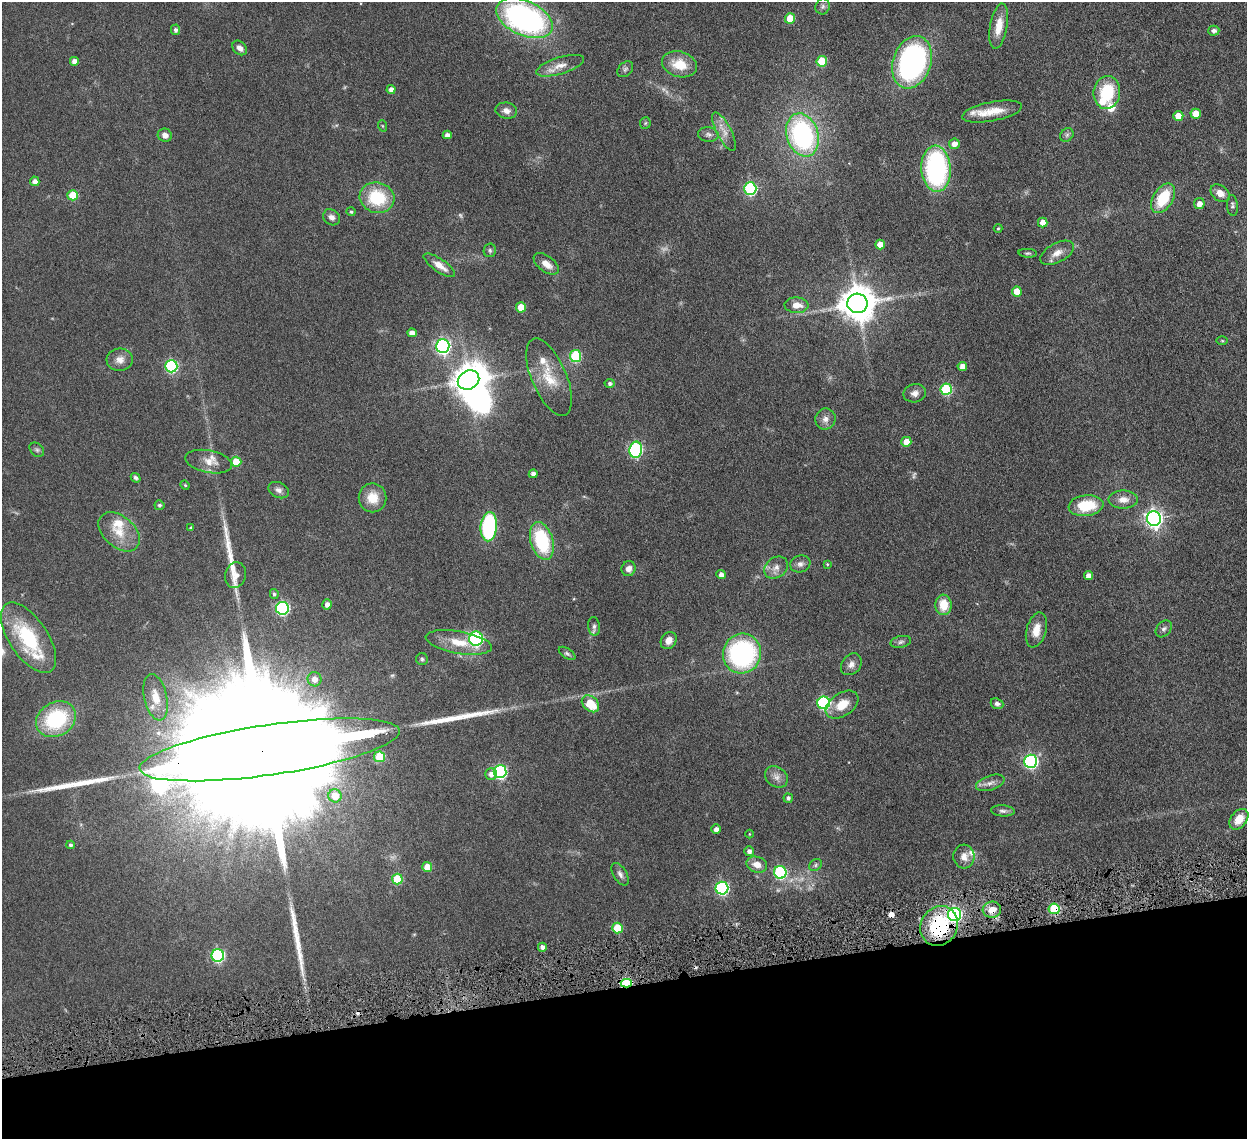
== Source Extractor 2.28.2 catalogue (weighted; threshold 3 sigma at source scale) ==
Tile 14 of 4 x 4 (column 2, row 4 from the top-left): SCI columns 1337-2581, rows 172-1308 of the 5159 x 5000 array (HDU 1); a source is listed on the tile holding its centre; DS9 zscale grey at full resolution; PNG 1249 x 1141 px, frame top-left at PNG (2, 2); each listed source drawn as its Kron ellipse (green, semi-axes under 4 px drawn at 4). Shown black and unused: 13% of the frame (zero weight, under 4 of 8 exposures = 5% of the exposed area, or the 3 px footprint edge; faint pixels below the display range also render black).
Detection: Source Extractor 2.28.2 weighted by HDU 2 'WHT'; one run over the whole footprint, this tile lists its part. Background 0.0545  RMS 0.0051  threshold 0.0207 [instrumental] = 3 sigma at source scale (4.09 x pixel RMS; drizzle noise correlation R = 1.36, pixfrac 0.8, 0.05/0.05 arcsec/px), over >= 5 px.
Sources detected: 162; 3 too faint to see at this stretch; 2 inside a brighter object's white glare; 3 cosmic-ray / hot-pixel residue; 4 long thin detections or spike segments (spike, bleed or trail) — neither listed nor drawn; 7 inside a brighter listed object's ellipse — not listed separately; the other 143 listed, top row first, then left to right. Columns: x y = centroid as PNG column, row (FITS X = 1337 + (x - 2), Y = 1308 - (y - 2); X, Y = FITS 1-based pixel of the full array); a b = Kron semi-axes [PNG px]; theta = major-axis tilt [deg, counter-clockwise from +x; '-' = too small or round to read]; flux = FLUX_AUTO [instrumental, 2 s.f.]
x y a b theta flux
823 7 8 7 - 1.2
525 18 30 17 -25 120
790 18 5 5 - 11
999 26 23 8 80 6.8
175 30 5 4 - 1.4
1214 31 5 5 - 1.9
240 48 8 6 -44 2.2
74 61 4 4 - 3.1
822 61 5 5 - 16
912 62 27 19 71 99
680 64 18 12 -16 10
560 66 25 8 17 5.1
625 69 9 6 45 1.2
391 89 4 4 - 2.2
1107 92 16 13 82 20
506 111 11 8 -9 2.6
992 112 30 9 11 8.7
1196 114 5 5 - 9
1178 116 5 5 - 7.4
645 123 6 5 - 0.57
383 126 6 3 -70 0.42
724 132 21 7 -62 4
708 134 10 7 -7 1.6
165 135 7 6 - 2.4
447 135 4 4 - 2.2
802 135 22 16 -72 75
1067 135 7 6 - 1.1
954 144 5 5 - 3.1
936 169 23 14 -87 71
35 181 5 4 - 2.3
750 189 6 6 - 55
1220 193 10 7 -37 3.6
73 195 5 5 - 14
377 198 17 15 -14 22
1163 198 16 10 59 17
1199 204 5 5 - 2.8
1232 205 10 5 -84 1.1
351 212 4 4 - 0.76
332 217 9 7 -36 2.2
1043 223 5 5 - 4.1
998 228 4 4 - 0.43
880 245 5 5 - 5
490 250 7 6 - 0.96
1028 253 9 4 -4 0.78
1057 253 18 9 29 4.1
546 264 14 8 -37 4.3
439 265 18 6 -34 4.7
1017 291 5 5 - 6
857 303 10 10 - 1100
797 305 12 8 -2 4.6
521 307 5 5 - 9.5
412 333 4 4 - 2.8
1222 341 5 3 - 0.44
443 346 7 6 - 100
576 356 6 6 - 30
120 360 13 11 4 3.4
171 366 6 6 - 51
962 366 4 4 - 3.6
549 377 41 17 -67 13
469 380 11 9 29 740
610 384 5 4 - 1.1
946 389 6 5 - 35
915 393 11 9 12 2.5
825 419 10 10 - 2.9
906 442 5 5 - 6
37 450 8 6 -44 1
636 450 8 6 80 73
209 462 23 11 -12 5
236 462 5 5 - 10
533 474 4 4 - 1.9
136 478 5 4 - 1.1
185 485 5 4 - 0.51
279 490 11 7 -26 2
372 498 14 14 - 7.9
1123 500 14 9 0 3.8
159 505 5 5 - 1
1086 506 17 10 7 15
1154 519 7 7 - 170
489 527 15 8 86 47
191 528 4 3 - 0.75
119 532 24 15 -41 9.5
542 541 19 11 -73 32
800 564 10 8 17 2.1
827 564 3 3 - 0.44
776 568 13 10 36 3.2
629 569 7 7 - 2.4
235 575 13 10 76 3.7
721 575 5 4 - 2.6
1088 575 4 4 - 2.9
274 594 5 4 - 0.91
327 604 5 5 - 2.1
943 605 10 8 -85 8.4
282 608 6 6 - 59
594 626 9 6 -83 1.4
1164 629 9 7 48 1.3
1036 630 18 10 75 5.4
28 638 40 19 -56 30
476 639 7 7 - 56
669 640 9 7 55 3
459 642 33 11 -10 11
901 642 10 5 13 1.3
567 653 9 5 -34 1.1
742 653 20 19 - 71
422 659 6 6 - 0.81
851 664 12 9 51 2.6
314 679 7 7 - 3.2
156 697 23 11 -77 8.2
824 703 6 6 - 56
590 704 10 7 -42 13
997 704 6 5 - 1.5
842 705 18 11 34 7.7
56 719 21 16 31 34
270 750 131 25 8 77000
379 757 5 5 - 19
1031 761 6 6 - 78
500 772 6 6 - 66
491 774 6 6 - 2.2
776 777 12 10 -36 2.8
990 783 15 7 18 2.6
335 796 6 6 - 8.2
788 798 5 4 - 1.2
1003 811 12 5 -4 1.5
1239 819 11 8 51 6
716 829 5 5 - 2.1
749 834 4 3 - 0.32
70 845 4 3 - 1.1
749 851 5 5 - 1.9
964 857 12 10 -86 3.7
757 865 10 7 -18 4.2
816 865 7 5 39 0.81
427 867 5 5 - 6.5
780 872 6 6 - 50
620 874 12 6 -59 1.9
397 879 5 5 - 17
722 888 6 6 - 60
1054 909 5 5 - 29
992 910 9 8 - 5.2
955 915 6 6 - 82
939 926 20 18 58 39
617 928 5 5 - 13
542 947 4 4 - 2
218 955 6 6 - 62
626 983 5 4 - 29
Overlapping masked pixels (flux is a lower limit): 6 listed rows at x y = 270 750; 1054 909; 992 910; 955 915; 939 926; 626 983
Isophote crosses this tile's border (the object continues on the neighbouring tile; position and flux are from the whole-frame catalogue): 1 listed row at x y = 270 750